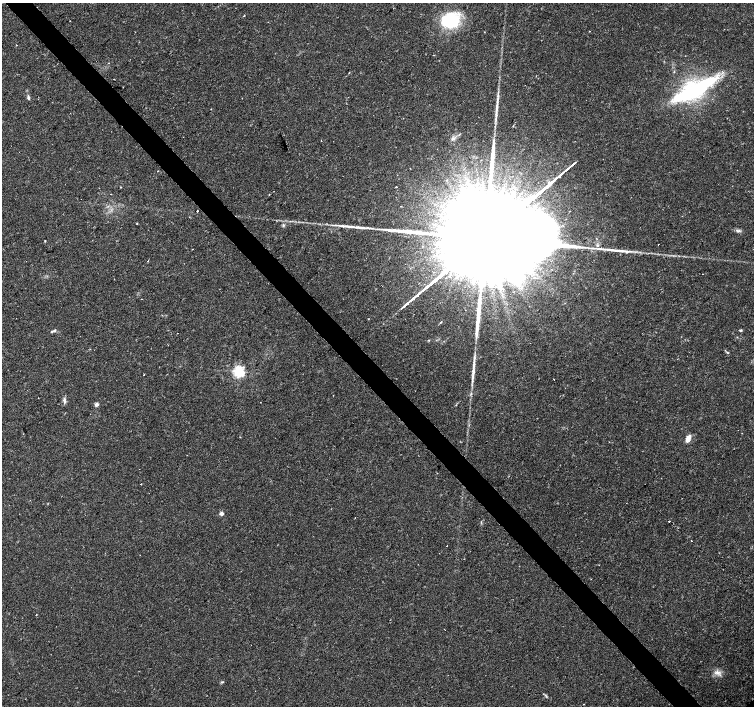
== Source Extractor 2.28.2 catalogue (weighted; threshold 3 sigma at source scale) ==
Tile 11 of 4 x 4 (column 3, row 3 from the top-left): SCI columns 3007-4510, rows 1553-2959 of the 6017 x 5985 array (HDU 1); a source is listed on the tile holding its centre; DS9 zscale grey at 2 x 2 block average (1 PNG px = mean of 2 x 2 image px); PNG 756 x 708 px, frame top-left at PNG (2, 3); no overlay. Shown black and unused: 4% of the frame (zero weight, under 2 of 3 exposures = <1% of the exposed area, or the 3 px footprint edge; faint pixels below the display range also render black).
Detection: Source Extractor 2.28.2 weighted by HDU 2 'WHT'; one run over the whole footprint, this tile lists its part. Background 0.0308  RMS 0.0036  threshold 0.0164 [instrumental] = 3 sigma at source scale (4.5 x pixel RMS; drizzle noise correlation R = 1.50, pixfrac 1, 0.0396/0.0396 arcsec/px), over >= 5 px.
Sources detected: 58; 1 inside a brighter object's white glare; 5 cosmic-ray / hot-pixel residue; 4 long thin detections or spike segments (spike, bleed or trail) — not listed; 5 inside a brighter listed object's ellipse — not listed separately; the other 43 listed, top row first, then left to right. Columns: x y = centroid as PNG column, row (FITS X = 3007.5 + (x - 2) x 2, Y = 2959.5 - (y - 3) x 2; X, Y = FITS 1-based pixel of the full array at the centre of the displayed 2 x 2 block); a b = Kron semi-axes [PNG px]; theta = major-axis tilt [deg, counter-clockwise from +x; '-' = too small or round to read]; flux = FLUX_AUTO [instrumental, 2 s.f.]
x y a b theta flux
244 15 3 2 - 0.66
450 20 19 15 18 55
589 31 2 2 - 0.83
349 73 3 2 - 0.4
695 91 46 18 28 100
28 97 6 3 -77 1.6
497 107 19 3 87 6.7
452 139 5 4 - 1.6
157 171 2 2 - 0.37
121 187 2 2 - 0.6
396 187 2 2 - 2.3
269 194 2 2 - 0.37
400 206 2 2 - 0.35
197 211 2 2 - 1.1
137 223 3 2 - 0.41
283 225 4 3 - 1.3
738 231 7 4 -10 2
488 237 129 16 40 110000
45 241 2 2 - 1.3
658 244 2 2 - 0.31
148 261 2 2 - 1.7
441 322 4 2 - 0.67
740 330 5 2 - 0.77
52 331 4 3 - 0.96
177 333 2 2 - 0.34
727 352 6 2 -32 0.81
474 365 16 3 83 5.4
239 372 3 3 - 180
143 375 2 2 - 0.38
554 379 2 2 - 0.32
64 401 9 3 -87 2.2
96 404 2 2 - 6
688 438 7 4 62 7.4
141 484 2 2 - 0.94
221 513 2 2 - 7.3
669 521 2 2 - 1.7
691 541 2 2 - 1.2
36 615 2 2 - 0.62
444 629 2 2 - 0.3
717 672 9 6 -20 4.4
222 682 4 3 - 0.95
546 696 7 2 -56 0.89
584 704 2 2 - 0.47
Diffuse or blended objects may show on this block-average render without a row.